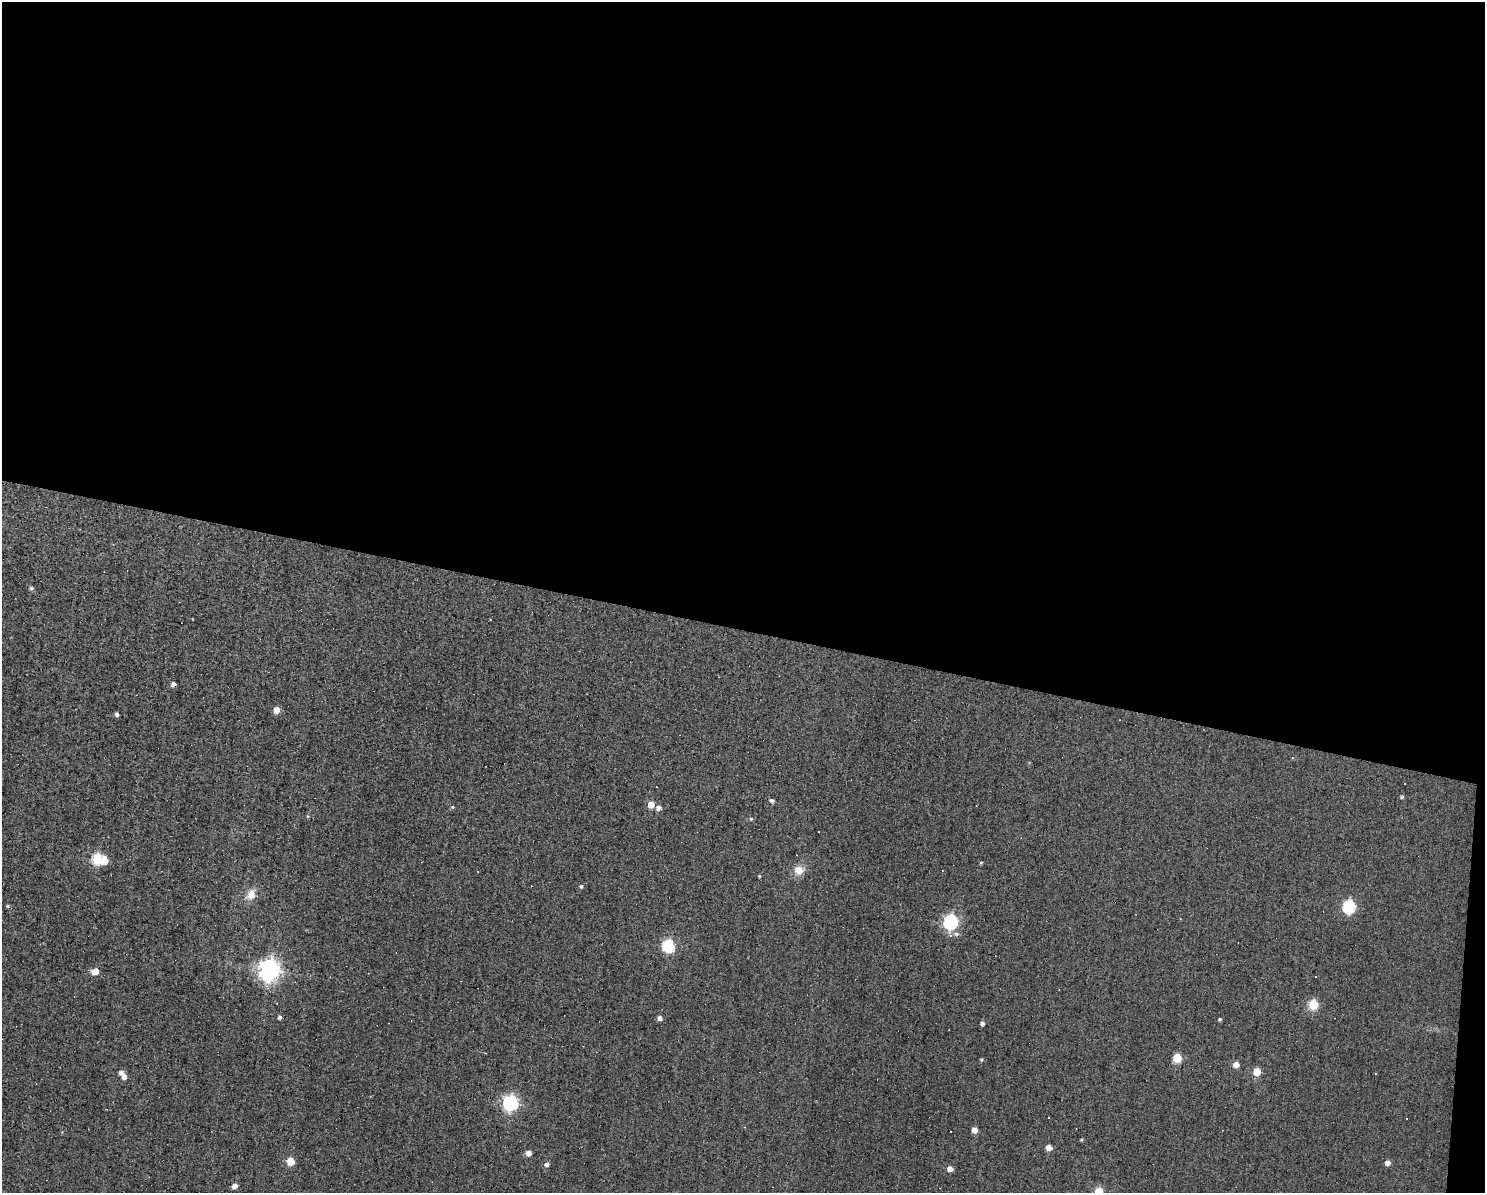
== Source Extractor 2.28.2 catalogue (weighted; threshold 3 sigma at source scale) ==
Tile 3 of 3 x 4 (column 3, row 1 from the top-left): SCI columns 3076-4558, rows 3573-4763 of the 4781 x 4763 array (HDU 1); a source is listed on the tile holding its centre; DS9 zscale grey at full resolution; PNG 1487 x 1195 px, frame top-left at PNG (2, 2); no overlay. Shown black and unused: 53% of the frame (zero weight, under 3 of 4 exposures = <1% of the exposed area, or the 3 px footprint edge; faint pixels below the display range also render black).
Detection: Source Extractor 2.28.2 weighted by HDU 2 'WHT'; one run over the whole footprint, this tile lists its part. Background 0.0821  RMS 0.032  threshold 0.142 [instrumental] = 3 sigma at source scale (4.5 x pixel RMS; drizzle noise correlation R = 1.50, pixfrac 1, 0.05/0.05 arcsec/px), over >= 5 px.
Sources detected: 62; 1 inside a brighter object's white glare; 14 cosmic-ray / hot-pixel residue — not listed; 1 inside a brighter listed object's ellipse — not listed separately; the other 46 listed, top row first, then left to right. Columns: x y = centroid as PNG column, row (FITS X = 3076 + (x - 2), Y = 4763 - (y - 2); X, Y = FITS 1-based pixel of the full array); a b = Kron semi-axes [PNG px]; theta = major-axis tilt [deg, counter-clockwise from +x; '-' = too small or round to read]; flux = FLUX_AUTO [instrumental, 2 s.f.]
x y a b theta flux
31 588 5 4 - 6.2
490 620 3 2 - 2.3
173 684 5 4 - 13
276 710 5 5 - 43
117 714 4 3 - 8.2
1402 797 5 4 - 4.2
772 800 5 4 - 7.7
651 804 5 5 - 34
452 807 5 5 - 3.9
658 808 6 5 - 14
751 819 5 5 - 4.1
97 859 6 5 - 250
981 863 4 3 - 3.8
799 870 12 11 - 33
759 876 4 4 - 2.6
581 886 4 4 - 4.6
251 895 15 10 59 35
7 906 5 4 - 4.3
1349 906 7 6 - 410
951 922 7 6 - 610
956 934 9 6 8 9.8
669 946 6 6 - 370
269 970 8 7 - 2100
95 971 5 5 - 49
1313 1004 6 5 - 160
280 1017 4 4 - 8.7
660 1018 5 4 - 14
1220 1019 4 4 - 4.7
982 1023 4 4 - 11
1177 1058 5 5 - 130
981 1060 5 3 - 3.1
1236 1065 5 5 - 22
1257 1072 5 5 - 72
124 1076 6 5 - 18
511 1103 7 7 - 620
1049 1117 3 2 - 2.8
974 1130 5 4 - 27
1081 1140 4 4 - 3.4
1049 1148 5 5 - 31
529 1153 5 5 - 21
290 1161 6 5 - 70
1388 1163 5 5 - 18
547 1164 6 5 - 11
950 1169 5 5 - 27
234 1186 5 4 - 23
1099 1192 5 5 - 120
Isophote crosses this tile's border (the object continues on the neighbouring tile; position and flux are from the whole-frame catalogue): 1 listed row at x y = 1099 1192